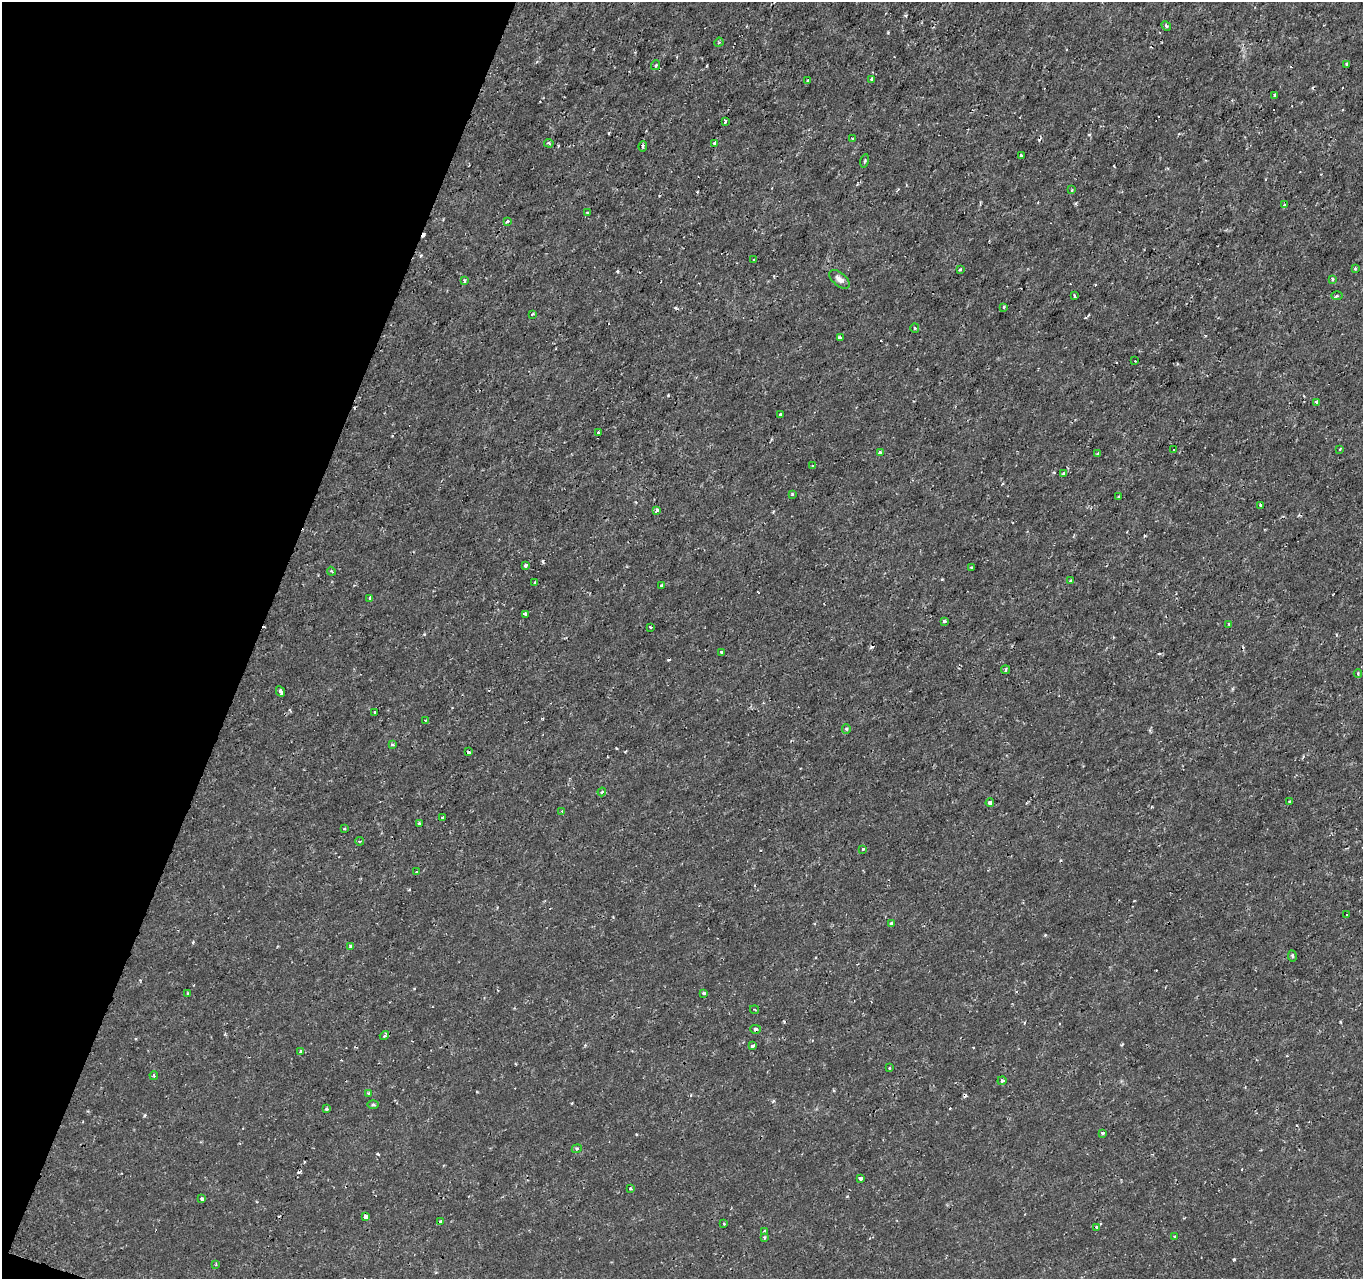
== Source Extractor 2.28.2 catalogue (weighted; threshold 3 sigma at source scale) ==
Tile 9 of 4 x 4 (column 1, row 3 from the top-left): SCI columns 1-1361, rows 1491-2767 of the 5451 x 5597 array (HDU 1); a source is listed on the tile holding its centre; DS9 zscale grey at full resolution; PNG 1365 x 1281 px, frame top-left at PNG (2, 2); each listed source drawn as its Kron ellipse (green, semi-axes under 4 px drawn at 4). Shown black and unused: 19% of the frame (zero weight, under 2 of 3 exposures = <1% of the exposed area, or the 3 px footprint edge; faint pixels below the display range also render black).
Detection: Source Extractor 2.28.2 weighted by HDU 2 'WHT'; one run over the whole footprint, this tile lists its part. Background -7.05e-05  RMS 9.5e-04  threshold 0.00429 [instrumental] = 3 sigma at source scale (4.5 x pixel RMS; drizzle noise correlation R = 1.50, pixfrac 1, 0.0396/0.0396 arcsec/px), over >= 5 px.
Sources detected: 119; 15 cosmic-ray / hot-pixel residue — neither listed nor drawn; the other 104 listed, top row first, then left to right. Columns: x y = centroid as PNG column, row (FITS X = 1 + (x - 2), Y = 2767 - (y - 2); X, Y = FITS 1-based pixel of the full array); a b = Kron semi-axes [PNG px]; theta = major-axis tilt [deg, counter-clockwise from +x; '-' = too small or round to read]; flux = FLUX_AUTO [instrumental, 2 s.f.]
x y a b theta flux
1166 26 5 4 - 0.12
719 42 5 3 - 0.1
1347 64 3 3 - 0.14
656 65 5 3 - 0.11
872 79 3 3 - 0.12
808 81 3 3 - 0.17
1274 96 3 3 - 0.16
725 122 3 2 - 0.14
853 138 3 3 - 0.14
549 143 5 3 - 0.14
714 143 3 3 - 0.28
643 146 5 3 - 0.18
1021 156 4 3 - 0.22
865 161 7 3 76 0.11
1072 190 3 3 - 0.087
1284 204 3 3 - 0.14
587 213 4 3 - 0.12
507 221 4 3 - 0.24
753 260 4 2 - 0.098
1355 268 3 3 - 0.17
960 269 3 3 - 0.11
839 279 12 6 -39 0.44
1333 279 4 3 - 0.11
465 280 4 3 - 0.13
1074 296 3 2 - 0.17
1337 296 6 4 2 0.13
1004 307 3 3 - 0.17
533 314 3 3 - 0.091
915 328 4 4 - 0.11
840 337 4 3 - 0.21
1135 361 2 2 - 0.066
1317 402 3 3 - 0.17
780 415 3 3 - 0.21
599 433 3 3 - 0.23
1340 449 3 2 - 0.072
1174 450 3 3 - 0.32
880 453 4 4 - 0.22
1098 454 4 2 - 0.12
812 466 3 2 - 0.2
1063 474 4 3 - 0.22
792 494 3 3 - 0.12
1119 496 3 2 - 0.17
1260 505 3 3 - 0.28
657 510 4 4 - 0.3
525 565 4 3 - 0.74
971 567 3 2 - 0.099
331 571 4 3 - 0.099
1071 581 4 3 - 0.36
535 583 3 3 - 0.2
662 585 3 2 - 0.16
370 598 3 3 - 0.26
525 614 3 3 - 0.35
944 621 3 3 - 0.24
1229 624 4 3 - 0.092
650 627 3 2 - 0.1
722 652 4 3 - 0.15
1006 670 4 2 - 0.11
1358 673 4 3 - 0.11
280 691 6 3 -64 0.46
375 712 3 3 - 0.26
426 720 3 2 - 0.1
846 729 5 4 - 0.13
392 745 4 3 - 0.14
468 752 4 3 - 0.58
602 792 4 3 - 0.13
1290 802 3 3 - 0.13
990 803 4 3 - 0.45
562 811 3 3 - 0.081
442 817 3 2 - 0.11
419 823 3 2 - 0.12
344 829 3 3 - 0.14
359 841 4 3 - 0.1
863 849 3 3 - 0.25
417 872 3 3 - 0.25
1347 914 3 2 - 0.085
891 924 4 3 - 0.49
351 946 4 3 - 0.45
1292 956 6 3 -82 0.13
704 993 4 3 - 0.3
188 994 3 3 - 0.22
755 1009 4 2 - 0.091
755 1029 5 4 - 0.26
384 1036 5 4 - 0.17
753 1046 4 3 - 0.39
301 1051 4 3 - 0.13
889 1068 2 2 - 0.087
154 1075 4 3 - 0.13
1002 1081 4 4 - 0.18
369 1093 3 3 - 0.19
373 1105 6 4 0 0.12
326 1109 4 3 - 0.17
1102 1133 3 3 - 0.13
577 1149 5 4 - 0.14
860 1178 4 3 - 0.18
630 1189 3 3 - 0.19
202 1198 3 3 - 0.18
366 1217 4 3 - 0.78
441 1222 4 3 - 0.37
724 1224 3 2 - 0.068
1096 1227 4 3 - 0.15
764 1231 3 2 - 0.12
764 1237 3 3 - 0.11
1175 1237 3 3 - 0.12
216 1265 4 2 - 0.073
Overlapping masked pixels (flux is a lower limit): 2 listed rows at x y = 468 752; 755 1029
Unlisted compact peaks at least as high as the median listed source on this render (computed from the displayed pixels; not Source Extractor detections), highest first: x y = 1234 1259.